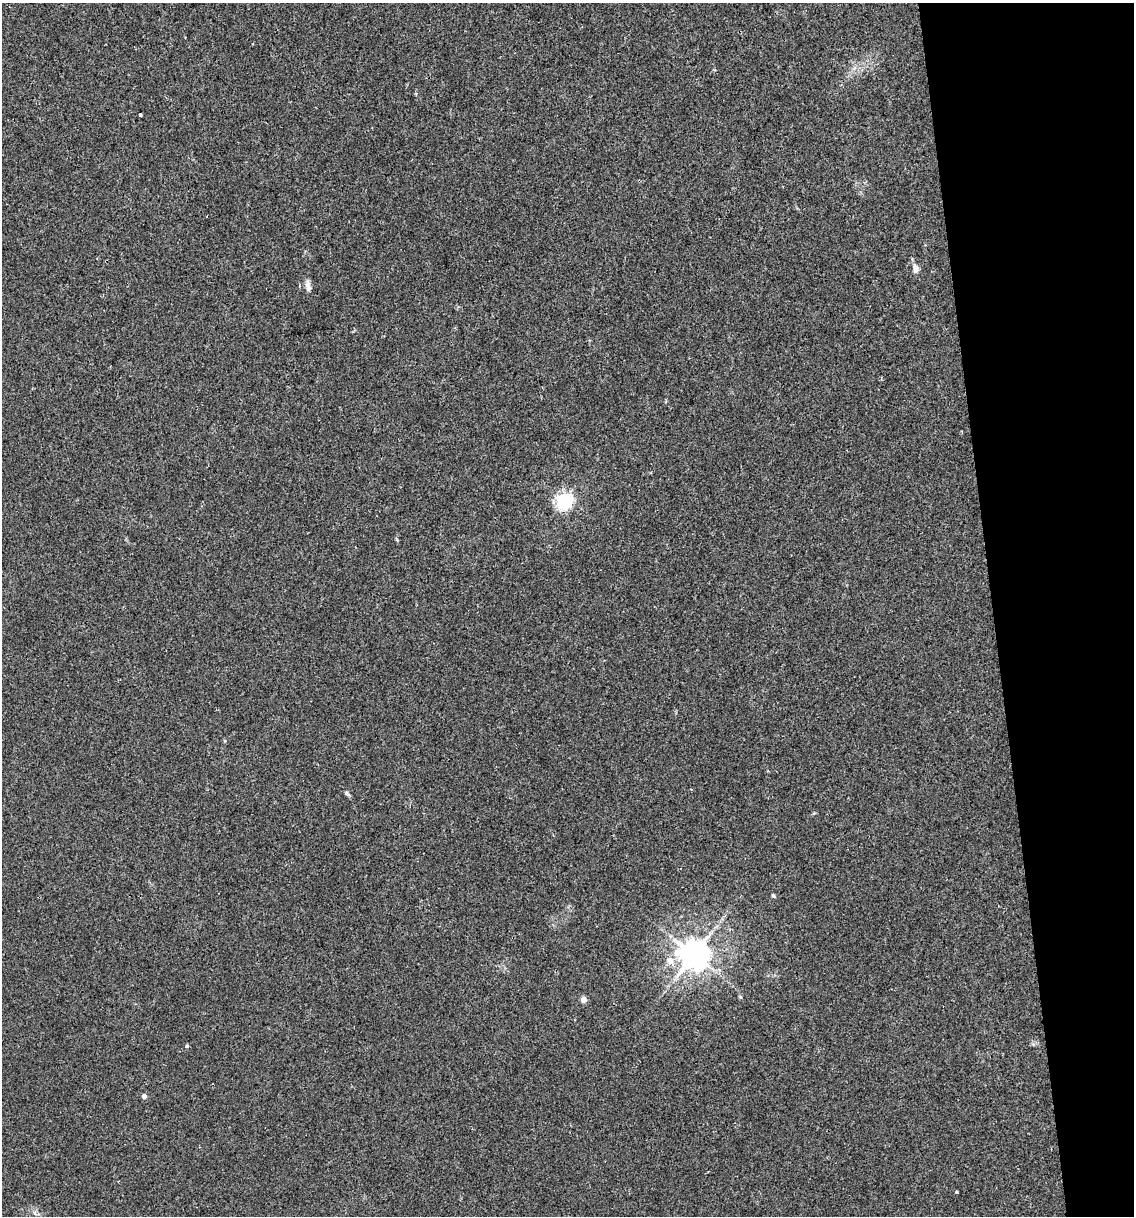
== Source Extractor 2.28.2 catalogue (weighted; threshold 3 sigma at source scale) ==
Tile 12 of 4 x 4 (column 4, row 3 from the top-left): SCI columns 3470-4601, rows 1215-2428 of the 4627 x 4856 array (HDU 1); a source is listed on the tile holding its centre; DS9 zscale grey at full resolution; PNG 1136 x 1218 px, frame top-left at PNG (2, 3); no overlay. Shown black and unused: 12% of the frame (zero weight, under 2 of 3 exposures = <1% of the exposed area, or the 3 px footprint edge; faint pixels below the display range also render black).
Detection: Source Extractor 2.28.2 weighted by HDU 2 'WHT'; one run over the whole footprint, this tile lists its part. Background 0.0176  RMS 0.0045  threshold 0.0202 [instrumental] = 3 sigma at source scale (4.5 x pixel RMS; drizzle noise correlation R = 1.50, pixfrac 1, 0.0396/0.0396 arcsec/px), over >= 5 px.
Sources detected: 11; all 11 listed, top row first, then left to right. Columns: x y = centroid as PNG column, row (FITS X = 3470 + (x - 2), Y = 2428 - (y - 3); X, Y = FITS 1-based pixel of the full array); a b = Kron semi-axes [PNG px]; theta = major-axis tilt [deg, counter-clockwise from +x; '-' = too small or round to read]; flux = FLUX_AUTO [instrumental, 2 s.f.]
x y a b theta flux
140 115 3 3 - 1.9
916 269 9 6 -74 2.7
308 286 15 6 -80 2.3
564 501 6 6 - 140
347 793 7 4 -47 0.86
773 895 5 4 - 0.55
694 955 10 9 - 660
670 960 9 8 - 3.8
584 1000 5 5 - 3.4
187 1046 3 3 - 2.1
144 1096 4 4 - 2
Unlisted compact peaks at least as high as the median listed source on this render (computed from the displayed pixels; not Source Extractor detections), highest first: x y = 956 1192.